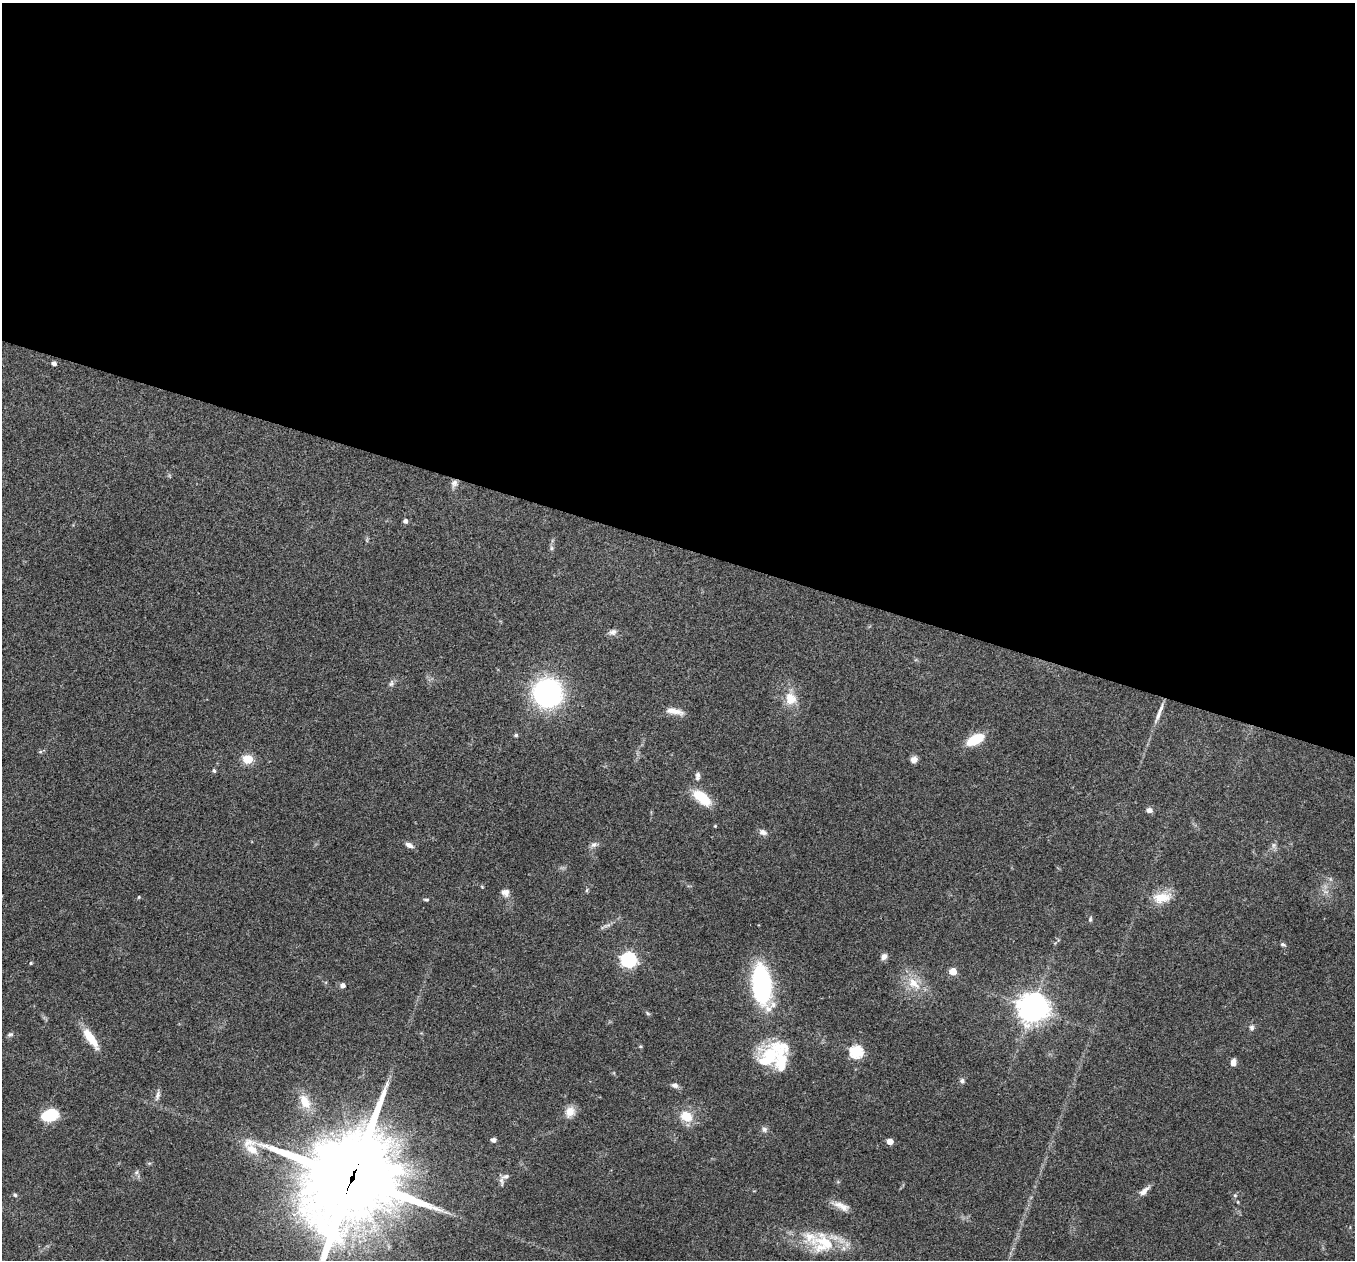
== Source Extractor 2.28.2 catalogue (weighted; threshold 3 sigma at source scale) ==
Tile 3 of 4 x 4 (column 3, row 1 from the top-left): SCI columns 2708-4060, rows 3909-5166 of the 5418 x 5431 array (HDU 1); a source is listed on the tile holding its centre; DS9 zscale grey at full resolution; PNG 1357 x 1262 px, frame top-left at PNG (2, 3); no overlay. Shown black and unused: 43% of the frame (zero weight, under 3 of 4 exposures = <1% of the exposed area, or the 3 px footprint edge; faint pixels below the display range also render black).
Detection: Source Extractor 2.28.2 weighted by HDU 2 'WHT'; one run over the whole footprint, this tile lists its part. Background 0.079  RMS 0.0058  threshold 0.0261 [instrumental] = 3 sigma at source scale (4.5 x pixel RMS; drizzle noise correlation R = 1.50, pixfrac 1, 0.05/0.05 arcsec/px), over >= 5 px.
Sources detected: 73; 1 inside a brighter object's white glare — not listed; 5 inside a brighter listed object's ellipse — not listed separately; the other 67 listed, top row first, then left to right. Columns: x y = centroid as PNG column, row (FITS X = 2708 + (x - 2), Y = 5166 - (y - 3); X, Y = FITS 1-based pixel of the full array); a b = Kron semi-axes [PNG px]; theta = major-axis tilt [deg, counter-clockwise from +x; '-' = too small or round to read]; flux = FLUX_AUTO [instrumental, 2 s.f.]
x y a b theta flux
54 363 4 4 - 2.3
454 483 10 8 55 2.6
405 521 4 4 - 2.1
551 548 7 4 90 1.1
613 632 11 8 3 2.4
391 684 8 6 73 1.6
547 693 21 21 - 110
790 699 17 15 -74 9.5
674 711 23 7 -12 5.4
1159 714 23 6 69 4.4
516 735 5 4 - 1.1
975 739 17 9 27 18
40 752 6 4 18 0.77
248 759 5 5 - 28
914 759 8 7 - 2.9
214 771 5 4 - 1
697 776 11 6 80 2
702 798 25 12 -38 14
1149 810 6 5 - 2.7
715 826 3 3 - 0.6
763 832 10 7 -20 2.7
594 844 9 7 30 2.1
409 845 10 6 -27 2.8
1273 845 7 4 89 1.4
482 887 5 3 - 0.49
587 890 6 4 71 0.74
505 893 10 9 - 3.2
139 897 5 4 - 0.57
1162 897 25 12 9 11
426 900 7 4 -4 0.89
1090 919 8 4 77 0.92
1283 944 7 5 -16 1.1
884 956 8 7 - 2.5
628 959 7 6 - 140
31 963 4 4 - 0.68
953 971 5 5 - 12
913 983 21 12 -45 11
342 985 5 4 - 2.6
762 985 35 16 -83 90
1033 1008 11 9 15 720
647 1013 8 4 -36 0.89
1251 1027 6 6 - 1.5
10 1034 8 5 10 1.2
90 1038 28 9 -54 12
856 1052 6 6 - 73
770 1054 25 17 -27 23
1233 1062 8 6 77 3.2
962 1081 7 6 - 1.4
675 1085 8 6 -11 2.3
157 1095 14 6 76 2.3
305 1101 19 11 -63 10
570 1112 14 11 56 5.8
50 1115 13 9 12 30
686 1116 15 12 -36 11
764 1129 8 7 - 1.8
493 1140 6 5 - 1.7
890 1141 5 4 - 7
252 1149 19 11 -32 8.1
137 1172 7 4 88 1.2
506 1176 11 7 17 2.4
352 1178 37 31 59 6700
1144 1191 16 6 42 3.4
15 1195 6 5 - 0.97
1235 1195 5 5 - 0.86
1238 1202 5 3 - 0.5
841 1206 25 8 -24 5.5
824 1243 35 27 -14 27
Overlapping masked pixels (flux is a lower limit): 1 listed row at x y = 352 1178
Isophote crosses this tile's border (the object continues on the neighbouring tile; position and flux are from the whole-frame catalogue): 1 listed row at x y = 352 1178